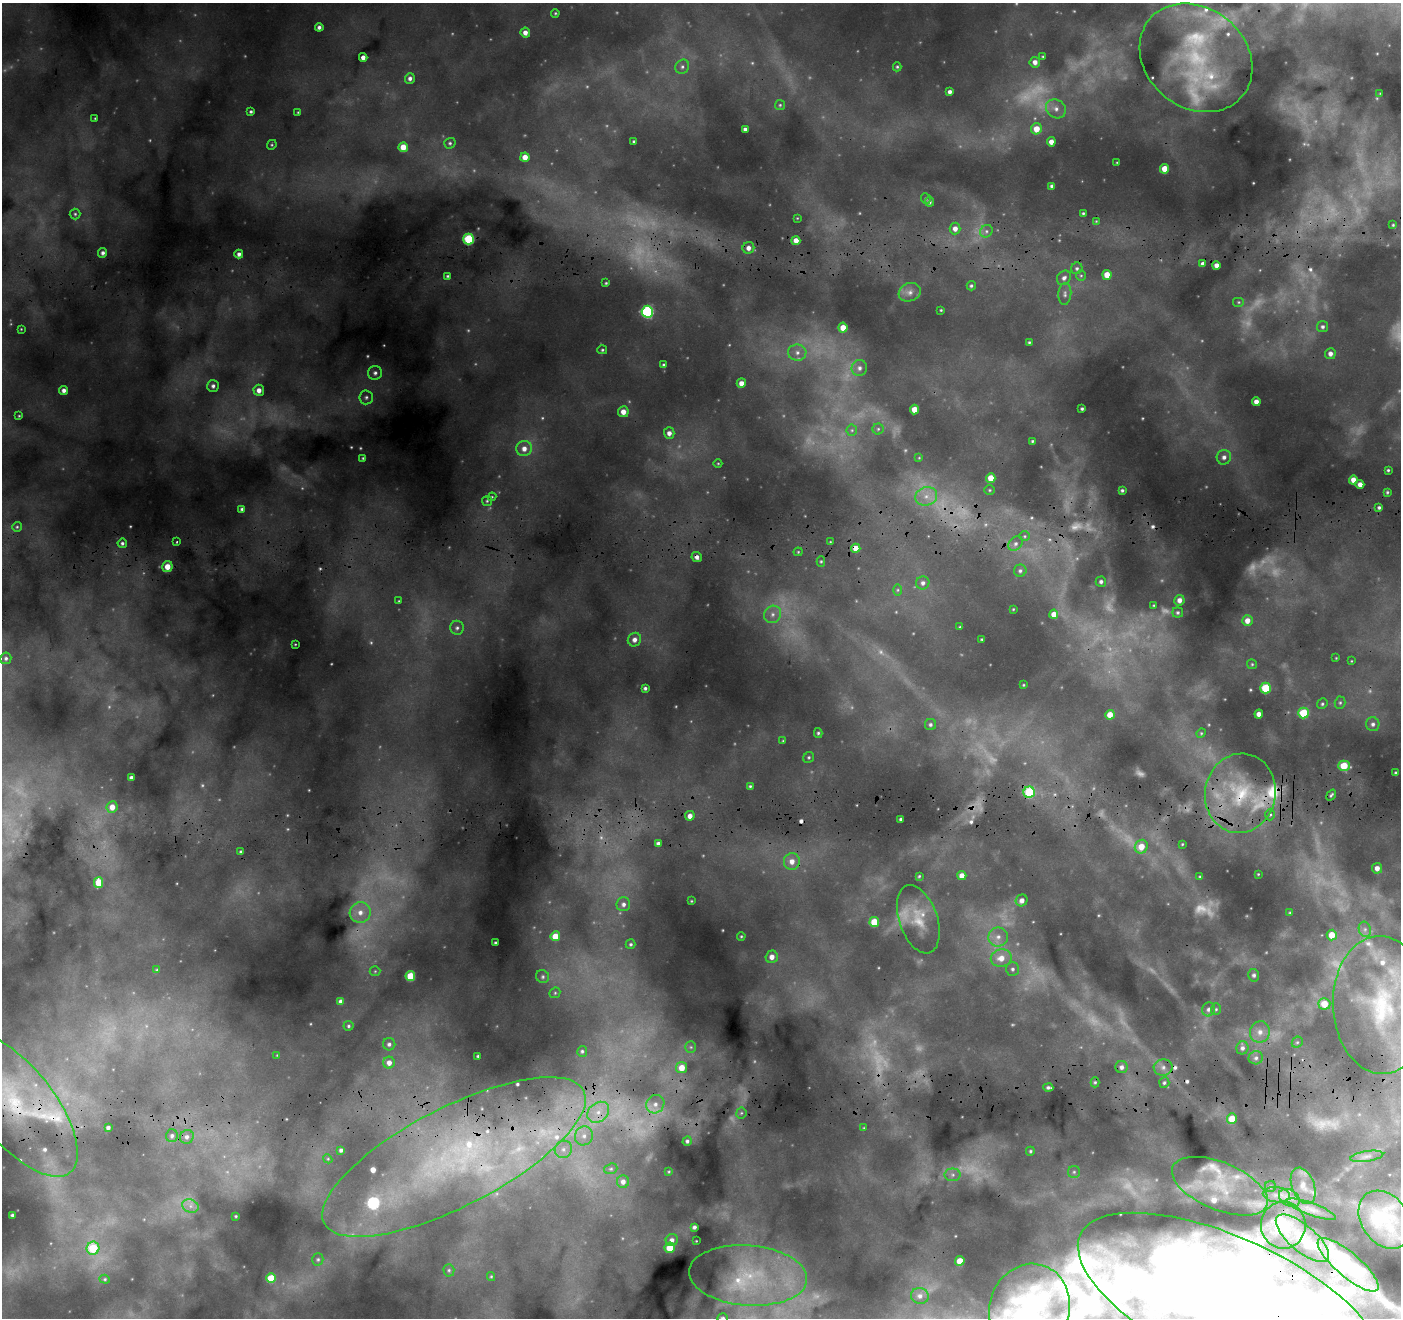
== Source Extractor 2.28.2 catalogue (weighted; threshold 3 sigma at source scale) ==
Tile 5 of 3 x 3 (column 2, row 2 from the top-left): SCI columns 1415-2813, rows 1893-3208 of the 4234 x 5101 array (HDU 1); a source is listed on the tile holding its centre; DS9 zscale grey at full resolution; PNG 1403 x 1320 px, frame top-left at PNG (2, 3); each listed source drawn as its Kron ellipse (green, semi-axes under 4 px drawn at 4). Shown black and unused: <1% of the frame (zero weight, under 3 of 4 exposures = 24% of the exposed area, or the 3 px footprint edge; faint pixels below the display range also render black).
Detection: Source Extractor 2.28.2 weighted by HDU 2 'WHT'; one run over the whole footprint, this tile lists its part. Background 0.157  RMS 0.019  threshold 0.0835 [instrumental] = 3 sigma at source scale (4.5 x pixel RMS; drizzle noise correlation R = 1.50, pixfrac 1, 0.05/0.05 arcsec/px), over >= 5 px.
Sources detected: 371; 76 too faint to see at this stretch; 4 inside a brighter object's white glare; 6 cosmic-ray / hot-pixel residue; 1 long thin detection or spike segment (spike, bleed or trail) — neither listed nor drawn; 23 inside a brighter listed object's ellipse — not listed separately; the other 261 listed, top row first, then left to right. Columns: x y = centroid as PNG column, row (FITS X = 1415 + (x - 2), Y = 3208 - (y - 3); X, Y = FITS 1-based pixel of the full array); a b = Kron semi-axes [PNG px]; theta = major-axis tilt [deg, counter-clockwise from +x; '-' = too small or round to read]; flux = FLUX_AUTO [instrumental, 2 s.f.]
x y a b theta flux
555 13 4 3 - 2.3
319 27 4 4 - 6.7
525 33 5 5 - 13
1043 56 3 3 - 2.1
363 57 4 4 - 12
1196 58 60 50 -39 240
1035 62 5 5 - 12
682 67 7 6 - 5.8
897 67 4 4 - 2.9
410 78 5 5 - 7.2
950 92 4 4 - 7.1
1380 93 4 2 - 1.2
780 105 5 5 - 2.8
1056 109 10 9 - 14
251 112 3 3 - 3.4
298 112 3 3 - 1.8
95 118 3 3 - 1.7
745 129 4 4 - 5.3
1036 129 5 5 - 30
634 142 3 3 - 3.4
1051 142 4 4 - 13
450 143 6 5 - 3.7
272 145 5 4 - 2.5
403 147 5 4 - 35
525 157 4 4 - 21
1117 162 2 2 - 1.2
1165 169 5 4 - 31
1052 186 4 3 - 4.1
926 199 5 5 - 2.9
929 202 5 4 - 5.4
1083 213 3 3 - 2.4
75 214 5 5 - 3.5
797 218 3 3 - 1.5
1096 221 4 4 - 1.9
1393 225 3 3 - 2.3
955 228 6 5 - 13
986 231 7 6 - 6.2
468 239 5 5 - 150
796 240 4 4 - 19
748 248 6 5 - 12
103 253 5 4 - 6.2
239 254 4 4 - 7.2
1203 264 4 4 - 8.6
1216 265 4 4 - 11
1077 268 6 5 - 4.5
1107 275 5 4 - 28
447 276 4 4 - 2.7
1081 276 5 5 - 2.9
1064 278 8 6 48 7.3
606 283 4 3 - 2.4
971 286 5 4 - 3.4
910 292 11 9 19 13
1065 294 11 6 87 7.2
1239 302 6 5 - 3.1
941 310 3 3 - 1.8
647 312 6 5 - 270
1323 327 5 5 - 4.9
843 328 5 4 - 25
21 329 3 2 - 1.4
1029 342 3 3 - 2.5
602 350 5 4 - 2.8
797 353 9 8 - 13
1330 354 5 5 - 9.4
664 365 4 3 - 3.5
859 368 8 7 - 9.2
375 373 7 7 - 7.1
741 383 5 4 - 14
213 386 6 6 - 6.8
64 390 4 4 - 8.4
259 390 5 5 - 14
366 397 7 6 - 6
1256 402 4 4 - 12
914 409 5 4 - 28
1082 409 3 3 - 3
623 412 5 5 - 16
19 416 3 3 - 1.7
878 429 5 5 - 3
852 430 6 5 - 3.2
669 433 5 5 - 10
1032 441 3 3 - 2.2
524 449 8 7 - 15
1224 457 7 7 - 9.7
363 458 3 3 - 2.3
919 458 4 3 - 1.5
718 463 4 3 - 1.6
1388 470 3 3 - 2.5
991 478 5 4 - 29
1353 480 4 4 - 16
1360 484 4 4 - 12
990 490 5 4 - 2.6
1122 490 3 3 - 3.3
1387 492 3 3 - 2.4
926 496 11 9 16 19
492 497 4 4 - 1.9
487 501 5 5 - 2.8
1379 507 3 3 - 3.8
242 509 4 3 - 3.4
17 527 5 5 - 2.7
1025 536 5 5 - 3.3
177 542 3 2 - 1.7
830 542 3 2 - 1.4
122 543 5 4 - 4.6
1016 543 8 6 45 7.8
856 548 4 4 - 19
798 552 4 4 - 2.3
697 557 5 4 - 8
821 561 5 4 - 2.5
167 566 5 5 - 25
1020 571 6 6 - 5
1101 582 5 5 - 5.7
923 583 7 6 - 7.6
898 590 6 4 89 2.8
1179 600 5 5 - 11
399 601 3 3 - 1.6
1154 605 3 3 - 1.7
1013 609 3 2 - 1.5
1178 612 5 5 - 3.7
772 614 9 8 - 11
1054 614 4 4 - 16
1247 620 5 5 - 16
960 627 3 2 - 1.5
457 628 7 6 - 5.6
982 639 3 2 - 1.8
634 640 7 6 - 11
295 644 3 2 - 1.4
6 658 6 5 - 4.9
1336 658 2 2 - 1.4
1351 661 3 2 - 1.4
1252 664 5 5 - 2.5
1023 685 3 2 - 1.7
645 688 4 4 - 4.8
1266 688 5 5 - 97
1340 703 6 5 - 3.5
1322 704 5 5 - 3.4
1303 713 5 5 - 81
1259 714 4 4 - 11
1110 715 5 4 - 24
1373 724 7 6 - 6.8
930 725 5 5 - 4.6
818 733 5 4 - 3.4
1201 733 5 4 - 2.1
783 741 4 4 - 2.3
809 757 6 5 - 3.4
1344 766 5 5 - 58
1396 773 4 3 - 4.5
131 778 4 3 - 6.2
750 786 4 4 - 2.9
1029 792 6 5 - 130
1240 793 40 35 79 180
1331 795 6 3 55 3.3
112 807 6 5 - 23
1270 814 6 5 - 3.7
690 816 5 4 - 13
901 819 3 3 - 3.9
658 843 4 3 - 6
1182 844 3 2 - 1.8
1141 847 7 6 - 30
241 852 3 3 - 4.1
792 861 8 8 - 17
1377 868 5 5 - 12
1258 874 3 2 - 1.5
962 875 4 4 - 17
919 876 3 3 - 2.2
1200 877 3 3 - 1.9
99 882 5 4 - 48
1022 900 6 5 - 11
691 901 3 2 - 1.6
623 904 7 7 - 8
360 912 10 10 - 22
1290 913 4 3 - 2.1
918 919 35 19 -71 61
874 922 5 5 - 45
1365 929 8 6 -70 5.8
1332 935 5 5 - 29
555 936 5 4 - 31
741 936 4 3 - 2.1
998 937 10 9 - 15
495 943 3 3 - 2.8
631 944 5 5 - 3.6
772 957 6 6 - 12
1001 958 10 8 10 23
1013 969 7 6 - 5.1
157 970 4 4 - 2.3
375 971 5 5 - 2.8
1254 975 6 5 - 4.7
410 976 5 5 - 60
543 977 7 6 - 5
555 993 6 5 - 3.3
341 1001 4 4 - 7.3
1324 1004 6 6 - 31
1381 1005 69 48 -88 280
1209 1009 7 6 - 7
1216 1009 6 5 - 3.2
348 1026 5 5 - 3.5
1260 1032 11 10 - 17
1297 1042 6 5 - 3.4
389 1044 6 6 - 6.2
691 1047 5 5 - 3.2
1242 1048 6 6 - 6.7
582 1051 5 5 - 4.1
277 1055 3 2 - 1.4
478 1056 3 3 - 2.7
1256 1058 7 6 - 6
389 1063 6 5 - 15
1122 1067 6 6 - 7.9
1163 1067 9 8 - 11
682 1068 5 5 - 26
1095 1082 5 4 - 2.8
1164 1083 5 5 - 4
1048 1088 5 3 - 4.6
655 1104 9 8 - 16
16 1105 87 38 -51 280
598 1112 12 9 39 23
741 1113 5 5 - 3
1232 1118 5 5 - 32
108 1128 4 3 - 5.4
864 1128 4 4 - 1.8
172 1136 6 6 - 5.7
584 1136 9 9 - 14
187 1137 7 6 - 8
687 1141 5 4 - 4.5
563 1149 9 8 - 12
341 1150 4 3 - 4.8
1030 1151 4 4 - 3
1367 1156 16 5 8 8.3
454 1157 146 49 27 750
328 1159 5 3 - 1.8
611 1169 7 5 20 3.7
669 1172 3 2 - 1.7
1074 1172 6 6 - 4.7
953 1175 8 6 0 6.3
623 1182 6 6 - 11
1220 1186 51 24 -23 110
1303 1186 19 11 -69 20
1270 1187 5 5 - 3.1
1276 1195 13 7 -6 13
1289 1198 11 8 -32 12
190 1206 8 6 -22 9.6
1311 1209 26 6 -20 14
12 1215 4 3 - 4
236 1216 3 2 - 1.9
1385 1220 31 23 -55 140
1283 1225 23 22 - 50
694 1227 4 4 - 5.4
1302 1238 33 13 -40 50
672 1240 6 6 - 9.4
696 1241 3 2 - 1.3
93 1248 6 6 - 84
670 1248 5 5 - 43
318 1259 6 5 - 3.8
960 1261 5 4 - 33
1348 1265 38 12 -40 96
449 1270 6 5 - 3.9
748 1275 59 30 -5 180
491 1276 4 4 - 2.2
271 1278 5 5 - 49
105 1279 5 4 - 2.4
920 1296 9 8 - 10
1230 1304 165 65 -25 1900
1030 1309 45 40 74 270
723 1318 5 5 - 3.8
Overlapping masked pixels (flux is a lower limit): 9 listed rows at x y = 1196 58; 856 548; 697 557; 1029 792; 1240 793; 16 1105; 454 1157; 1348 1265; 1230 1304
Isophote crosses this tile's border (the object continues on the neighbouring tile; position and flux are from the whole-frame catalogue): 5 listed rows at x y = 16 1105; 1385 1220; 1230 1304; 1030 1309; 723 1318